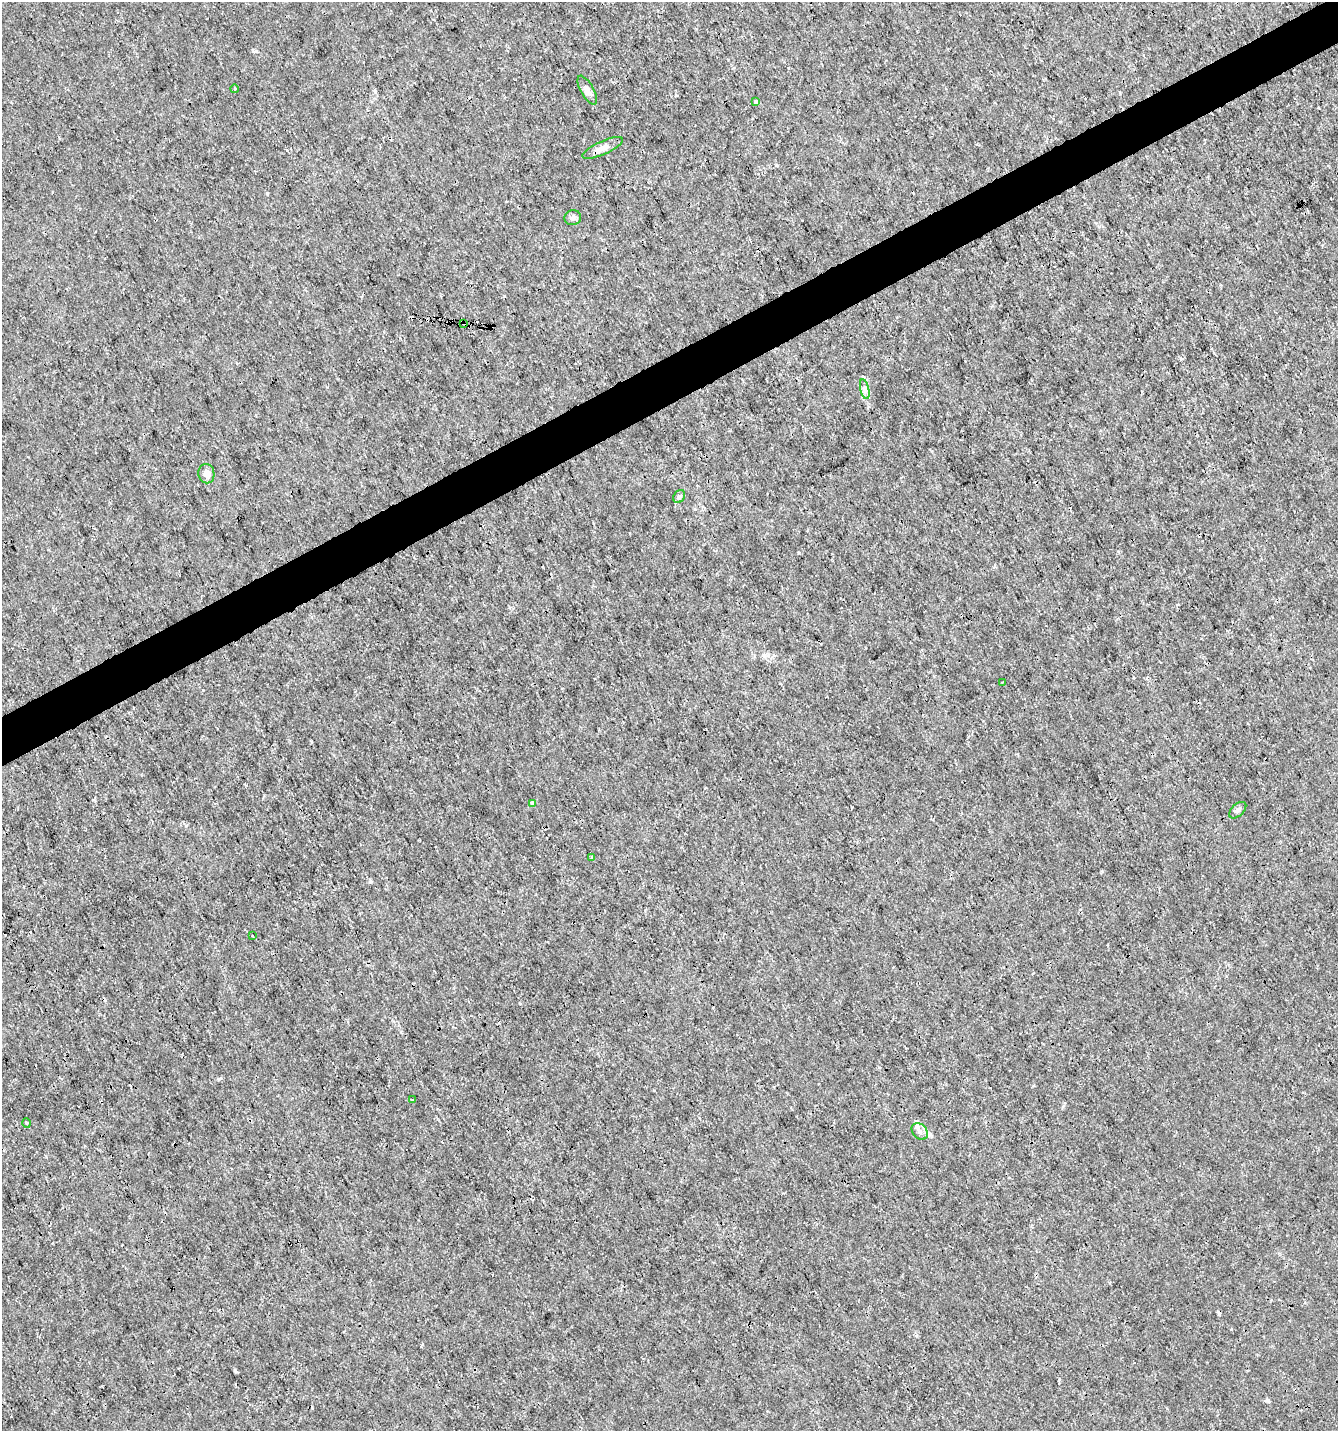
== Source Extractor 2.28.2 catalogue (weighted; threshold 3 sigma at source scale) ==
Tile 10 of 4 x 4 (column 2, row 3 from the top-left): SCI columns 1433-2768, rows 1433-2861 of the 5595 x 5720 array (HDU 1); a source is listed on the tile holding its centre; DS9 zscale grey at full resolution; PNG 1340 x 1433 px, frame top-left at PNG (2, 2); each listed source drawn as its Kron ellipse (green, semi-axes under 4 px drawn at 4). Shown black and unused: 4% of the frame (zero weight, under 3 of 4 exposures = <1% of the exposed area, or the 3 px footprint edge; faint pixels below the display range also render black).
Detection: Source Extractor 2.28.2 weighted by HDU 2 'WHT'; one run over the whole footprint, this tile lists its part. Background 3.30e-04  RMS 9.5e-04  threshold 0.00425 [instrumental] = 3 sigma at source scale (4.5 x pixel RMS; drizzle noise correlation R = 1.50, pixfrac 1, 0.0396/0.0396 arcsec/px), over >= 5 px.
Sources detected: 23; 5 cosmic-ray / hot-pixel residue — neither listed nor drawn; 1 inside a brighter listed object's ellipse — not listed separately; the other 17 listed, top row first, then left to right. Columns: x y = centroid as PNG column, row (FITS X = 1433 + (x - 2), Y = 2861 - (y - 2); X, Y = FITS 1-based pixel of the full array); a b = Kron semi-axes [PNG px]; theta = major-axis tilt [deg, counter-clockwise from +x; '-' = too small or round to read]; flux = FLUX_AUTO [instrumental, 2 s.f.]
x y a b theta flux
235 89 4 3 - 0.091
587 90 16 6 -60 0.57
756 102 3 3 - 0.49
603 148 22 6 24 0.76
573 218 8 7 - 0.3
464 323 4 2 - 0.19
865 389 10 4 -77 0.27
206 474 10 8 -79 0.69
679 496 7 5 54 0.17
1002 682 3 2 - 0.11
532 803 4 3 - 0.2
1238 810 10 6 43 0.29
592 858 4 3 - 0.29
253 936 3 2 - 0.14
412 1100 3 3 - 0.22
26 1123 5 3 - 0.1
920 1131 9 7 -47 0.37
Overlapping masked pixels (flux is a lower limit): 1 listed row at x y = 464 323
Unlisted compact peaks at least as high as the median listed source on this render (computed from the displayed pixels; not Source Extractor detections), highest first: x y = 235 1370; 219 1079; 256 51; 1267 1400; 676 95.